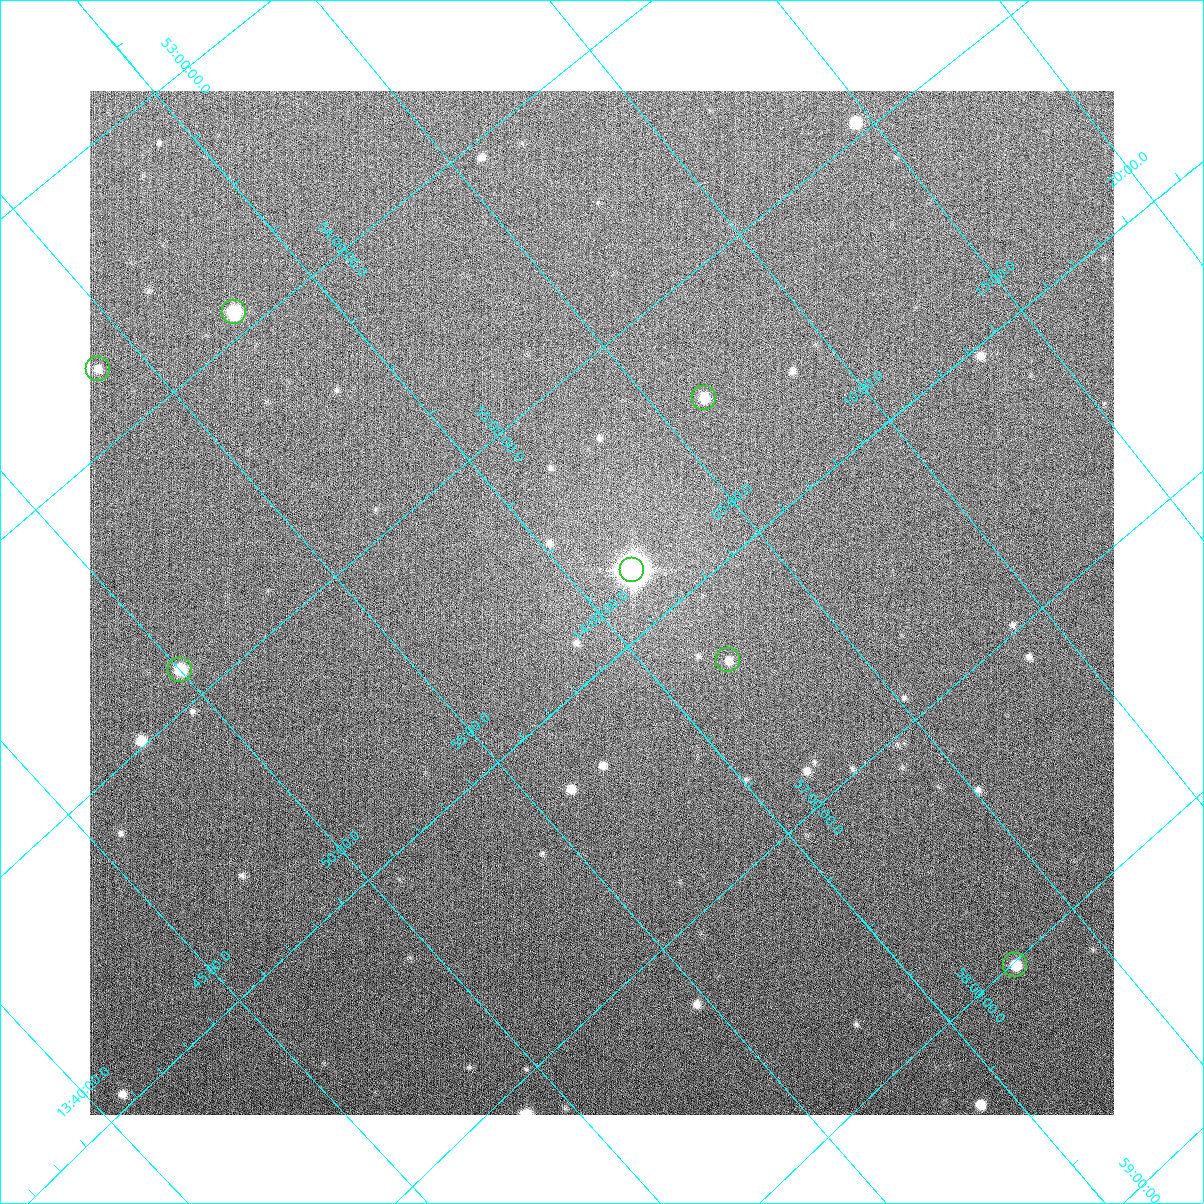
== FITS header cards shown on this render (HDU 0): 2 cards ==
NAXIS1  =                 1024
NAXIS2  =                 1024

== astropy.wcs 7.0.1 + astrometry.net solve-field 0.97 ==
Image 1024 x 1024 px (HDU 0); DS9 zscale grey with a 90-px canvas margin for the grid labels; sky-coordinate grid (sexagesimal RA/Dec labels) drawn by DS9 from the SOLVED WCS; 7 Tycho-2 reference stars matched to detected sources circled (green)
Header WCS: none
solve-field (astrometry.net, Tycho-2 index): SOLVED blind (the file carries no WCS)
Solved WCS: RA---TAN-SIP/DEC--TAN-SIP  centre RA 14:00:15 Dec +55:48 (210.06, +55.80 deg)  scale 14.7 arcsec/px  FOV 250.6' x 248.1'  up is +140 deg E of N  parity normal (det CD < 0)
(file carries no celestial WCS; the grid is the blind solution)
Tycho-2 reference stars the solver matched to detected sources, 7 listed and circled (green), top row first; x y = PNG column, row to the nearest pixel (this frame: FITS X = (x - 90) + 1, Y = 1024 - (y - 91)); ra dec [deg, ICRS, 3 dp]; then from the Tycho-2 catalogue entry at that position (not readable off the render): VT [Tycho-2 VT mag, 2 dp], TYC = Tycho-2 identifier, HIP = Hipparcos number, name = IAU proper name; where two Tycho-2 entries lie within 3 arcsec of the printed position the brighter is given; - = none
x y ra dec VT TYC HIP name
234 312 209.428 +53.910 6.96 3852-1028-1 68196 -
98 369 208.463 +53.729 5.69 3851-1508-1 67848 -
704 398 211.567 +55.431 7.85 3855-1333-1 68886 -
632 570 210.377 +55.778 9.74 3855-1015-1 - -
728 660 210.486 +56.314 8.94 3855-64-1 68545 -
180 670 207.504 +54.869 7.81 3851-733-1 67511 -
1015 965 210.652 +58.010 9.20 3858-464-1 68607 -